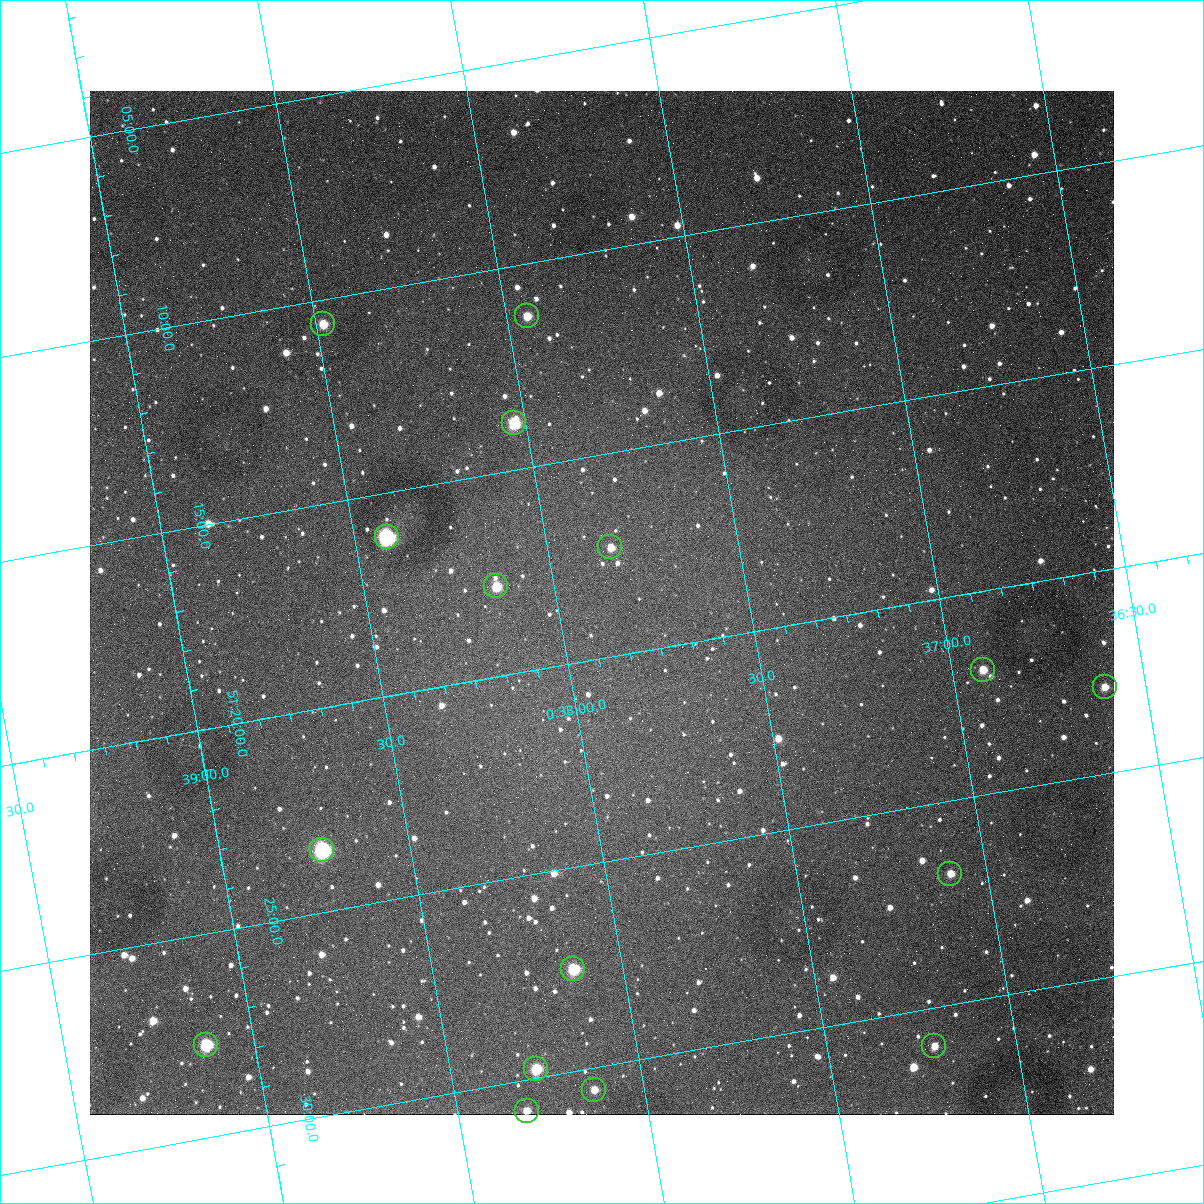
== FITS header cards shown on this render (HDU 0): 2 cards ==
NAXIS1  =                 1024
NAXIS2  =                 1024

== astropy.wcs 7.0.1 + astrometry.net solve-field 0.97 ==
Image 1024 x 1024 px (HDU 0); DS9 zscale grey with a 90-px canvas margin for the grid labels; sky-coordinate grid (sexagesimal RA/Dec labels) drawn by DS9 from the SOLVED WCS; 16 Tycho-2 reference stars matched to detected sources circled (green)
Header WCS: none
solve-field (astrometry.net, Tycho-2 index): SOLVED blind (the file carries no WCS)
Solved WCS: RA---TAN-SIP/DEC--TAN-SIP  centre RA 00:37:53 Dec +51:19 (9.47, +51.31 deg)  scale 1.49 arcsec/px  FOV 25.5' x 25.5'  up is -170 deg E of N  parity flipped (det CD > 0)
(file carries no celestial WCS; the grid is the blind solution)
Tycho-2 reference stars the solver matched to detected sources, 16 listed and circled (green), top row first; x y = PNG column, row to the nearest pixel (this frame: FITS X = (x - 90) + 1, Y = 1024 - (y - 91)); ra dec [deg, ICRS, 3 dp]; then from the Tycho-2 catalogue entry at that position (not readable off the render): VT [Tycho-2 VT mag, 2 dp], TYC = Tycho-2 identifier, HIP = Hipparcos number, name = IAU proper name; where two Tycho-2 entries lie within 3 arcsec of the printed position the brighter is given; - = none
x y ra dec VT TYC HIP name
527 316 9.486 +51.188 10.87 3261-2086-1 - -
323 324 9.620 +51.177 10.71 3261-2090-1 - -
514 423 9.507 +51.231 9.24 3261-2068-1 - -
387 537 9.604 +51.268 7.70 3261-1879-1 3018 -
610 547 9.459 +51.289 11.04 3261-1703-1 - -
496 586 9.538 +51.296 10.24 3261-1493-1 - -
983 670 9.229 +51.365 11.03 3261-2198-1 - -
1105 687 9.152 +51.381 11.06 3261-1519-1 - -
322 850 9.683 +51.391 7.88 3261-1837-1 - -
950 874 9.274 +51.446 10.91 3261-1253-1 - -
573 969 9.532 +51.458 9.03 3261-1423-1 - -
206 1045 9.782 +51.462 9.45 3261-1155-1 - -
934 1046 9.305 +51.516 11.13 3261-2117-1 - -
536 1069 9.568 +51.496 9.95 3261-2018-1 - -
594 1090 9.532 +51.509 11.27 3261-2003-1 - -
527 1111 9.579 +51.513 11.24 3261-1283-1 - -